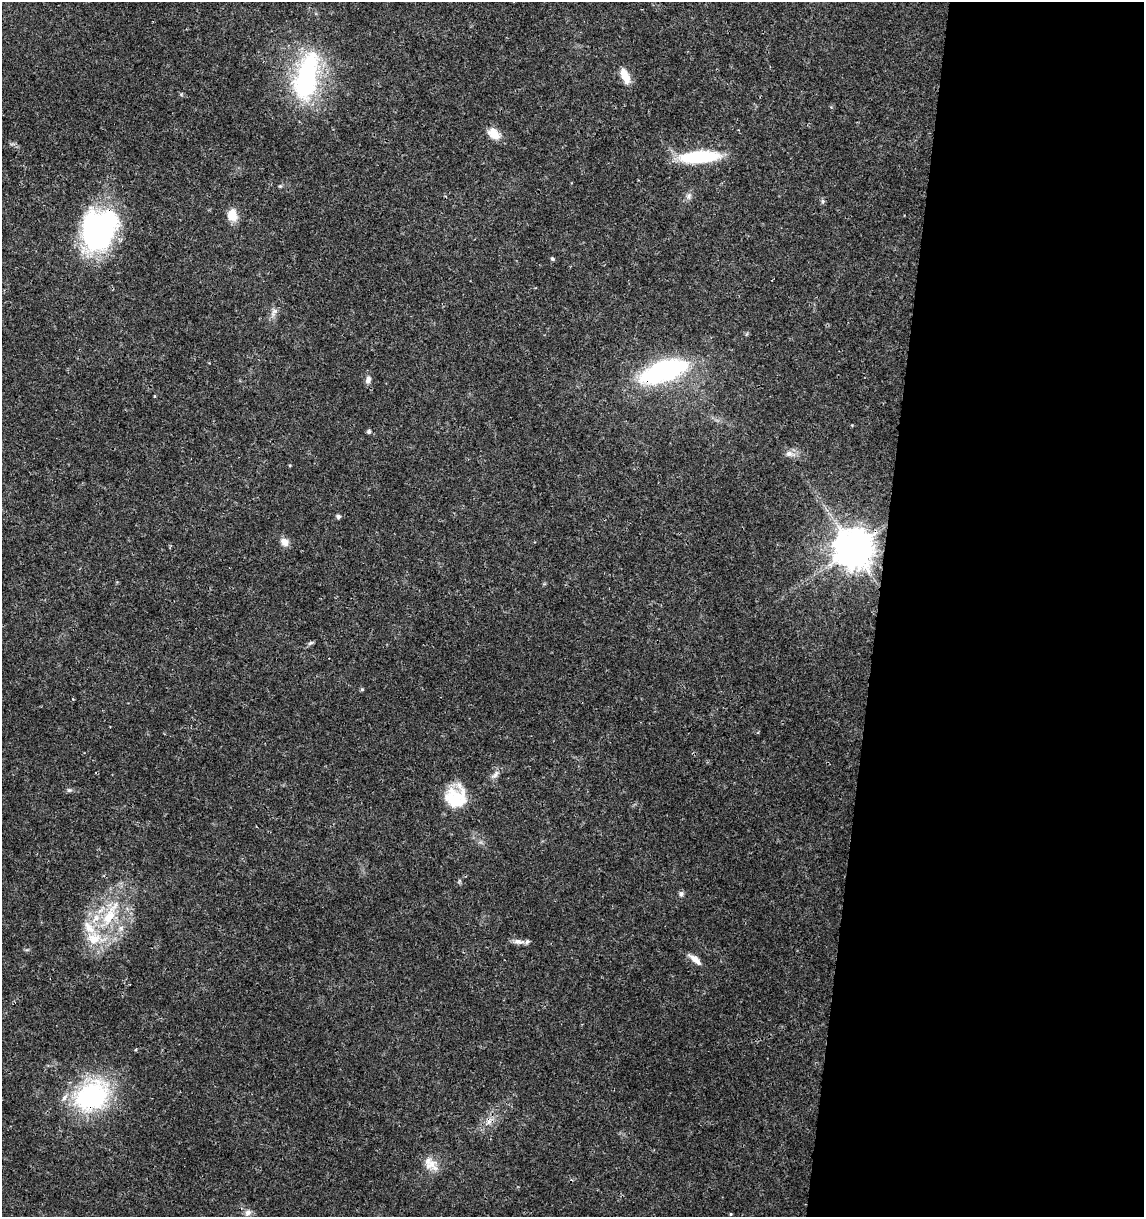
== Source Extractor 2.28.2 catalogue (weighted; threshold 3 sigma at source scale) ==
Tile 12 of 4 x 4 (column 4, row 3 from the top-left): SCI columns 3653-4794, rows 1226-2440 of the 5079 x 4871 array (HDU 1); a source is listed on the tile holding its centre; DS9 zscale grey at full resolution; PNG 1146 x 1219 px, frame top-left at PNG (2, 2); no overlay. Shown black and unused: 23% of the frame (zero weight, under 3 of 4 exposures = <1% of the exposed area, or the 3 px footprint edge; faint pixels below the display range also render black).
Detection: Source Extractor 2.28.2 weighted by HDU 2 'WHT'; one run over the whole footprint, this tile lists its part. Background 0.0189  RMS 0.0018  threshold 0.00805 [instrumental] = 3 sigma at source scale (4.5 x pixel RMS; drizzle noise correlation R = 1.50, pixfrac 1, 0.0396/0.0396 arcsec/px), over >= 5 px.
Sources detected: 39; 1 inside a brighter object's white glare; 1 cosmic-ray / hot-pixel residue — not listed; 2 inside a brighter listed object's ellipse — not listed separately; the other 35 listed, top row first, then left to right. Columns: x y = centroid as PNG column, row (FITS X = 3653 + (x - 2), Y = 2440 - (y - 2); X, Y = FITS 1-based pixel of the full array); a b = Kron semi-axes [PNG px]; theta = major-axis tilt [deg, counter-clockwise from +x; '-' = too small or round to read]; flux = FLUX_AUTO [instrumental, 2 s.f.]
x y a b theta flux
625 76 18 8 -67 2.6
306 77 65 28 77 26
494 134 15 10 -47 2.4
699 157 38 11 4 14
280 186 5 5 - 0.22
689 196 9 7 67 0.67
823 201 7 5 84 0.34
232 215 13 10 -77 2.8
99 230 42 32 64 40
552 259 4 4 - 0.35
274 312 14 6 61 0.93
665 370 42 16 18 33
368 380 9 7 71 0.78
154 396 5 3 - 0.14
369 431 6 4 75 0.3
789 453 10 8 3 0.94
338 516 5 4 - 0.53
284 542 11 9 -41 1.2
853 548 11 11 - 530
310 643 9 5 26 0.35
362 689 5 4 - 0.25
495 774 14 6 56 0.87
69 790 7 6 - 0.36
456 801 31 25 -53 6.9
681 894 7 6 - 0.42
109 917 28 15 56 6.8
88 927 17 10 -44 2.3
121 928 8 5 62 0.58
518 942 16 7 -5 1
695 959 17 6 -39 1.5
92 1096 45 34 31 23
489 1122 6 6 - 0.61
431 1165 20 15 -20 2.5
248 1213 8 7 - 0.78
731 1214 4 3 - 0.2
Overlapping masked pixels (flux is a lower limit): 4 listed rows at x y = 99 230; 665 370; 853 548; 92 1096